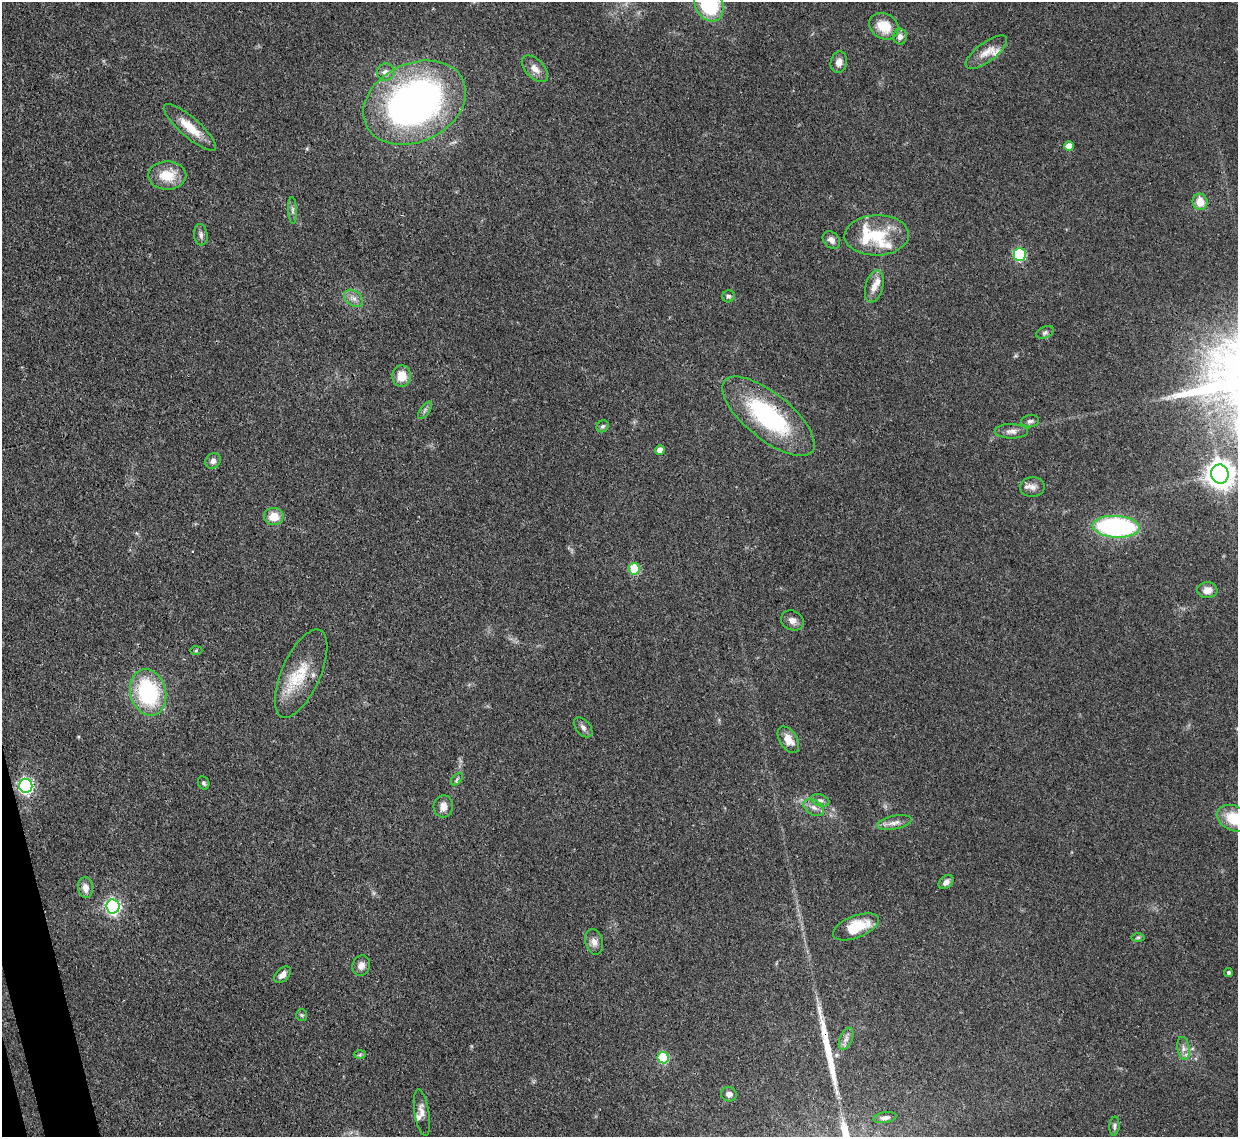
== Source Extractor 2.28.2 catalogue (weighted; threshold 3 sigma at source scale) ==
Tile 7 of 4 x 4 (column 3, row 2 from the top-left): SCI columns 2554-3789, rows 2489-3623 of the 5109 x 5092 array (HDU 1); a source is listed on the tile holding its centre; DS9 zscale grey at full resolution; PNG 1240 x 1139 px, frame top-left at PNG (2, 2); each listed source drawn as its Kron ellipse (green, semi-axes under 4 px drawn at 4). Shown black and unused: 1% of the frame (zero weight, under 3 of 4 exposures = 9% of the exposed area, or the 3 px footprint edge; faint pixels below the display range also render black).
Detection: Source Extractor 2.28.2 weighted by HDU 2 'WHT'; one run over the whole footprint, this tile lists its part. Background 0.114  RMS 0.0048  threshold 0.0217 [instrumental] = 3 sigma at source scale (4.5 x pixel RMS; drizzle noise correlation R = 1.50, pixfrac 1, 0.05/0.05 arcsec/px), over >= 5 px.
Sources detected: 75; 1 long thin detection or spike segment (spike, bleed or trail) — neither listed nor drawn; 7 inside a brighter listed object's ellipse — not listed separately; the other 67 listed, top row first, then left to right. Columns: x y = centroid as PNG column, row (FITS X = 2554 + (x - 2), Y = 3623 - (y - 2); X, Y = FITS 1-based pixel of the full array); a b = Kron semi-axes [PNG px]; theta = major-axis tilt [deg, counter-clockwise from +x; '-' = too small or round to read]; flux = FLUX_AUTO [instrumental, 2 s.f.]
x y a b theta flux
709 4 18 14 -65 38
884 26 15 12 -30 12
900 37 8 7 - 2.4
986 52 25 9 36 5.7
839 62 11 8 77 3.2
535 69 16 9 -45 4.1
386 72 9 8 - 2.7
415 103 53 39 25 210
190 127 33 10 -41 10
1069 146 5 5 - 5.7
167 175 19 14 0 12
1200 202 8 7 - 7.5
293 210 13 4 -87 1.5
201 235 11 7 -84 1.8
877 235 32 20 2 20
831 240 10 7 -45 2.5
1020 254 6 6 - 45
874 286 16 8 75 4.3
728 296 6 6 - 1.1
354 298 10 7 -38 2.6
1045 332 9 5 24 1.3
402 376 11 9 88 7.4
425 410 10 4 55 1.1
768 416 56 23 -39 59
1030 421 9 6 7 1.5
603 426 6 5 - 0.94
1011 431 17 7 0 3.1
660 450 5 4 - 4
213 461 8 7 - 2
1220 474 9 8 - 550
1032 487 12 10 4 3.1
274 517 10 8 2 7.5
1116 527 23 11 -3 84
634 569 6 5 - 21
1207 590 10 8 1 4.1
792 620 12 9 -28 2.8
196 651 6 4 2 0.54
301 673 48 19 66 20
148 692 23 17 -75 46
583 727 11 7 -49 2
788 740 15 8 -58 5.3
457 779 7 4 46 0.88
204 783 7 5 -64 1.2
26 786 7 6 - 110
820 800 9 5 -20 1.7
443 806 11 9 85 3.5
814 808 11 7 -32 2.7
1234 818 18 12 -22 16
894 823 17 6 10 3.2
946 882 8 5 38 2
85 888 10 7 -83 3.9
113 906 7 6 - 120
856 927 24 11 21 15
1138 937 7 4 0 0.9
594 942 13 9 -75 3
361 965 10 8 71 2.9
1228 972 4 4 - 0.89
282 975 10 6 44 2.9
302 1015 6 5 - 0.77
846 1039 12 6 67 2.3
1184 1048 11 6 -80 2.4
360 1054 6 4 2 0.72
663 1058 6 5 - 28
729 1094 8 7 - 2.4
422 1113 23 7 -80 3.4
885 1118 11 5 10 1.8
1114 1126 9 5 86 1.1
Overlapping masked pixels (flux is a lower limit): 1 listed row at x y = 768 416
Isophote crosses this tile's border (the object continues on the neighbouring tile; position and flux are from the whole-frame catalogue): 2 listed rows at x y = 709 4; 1234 818